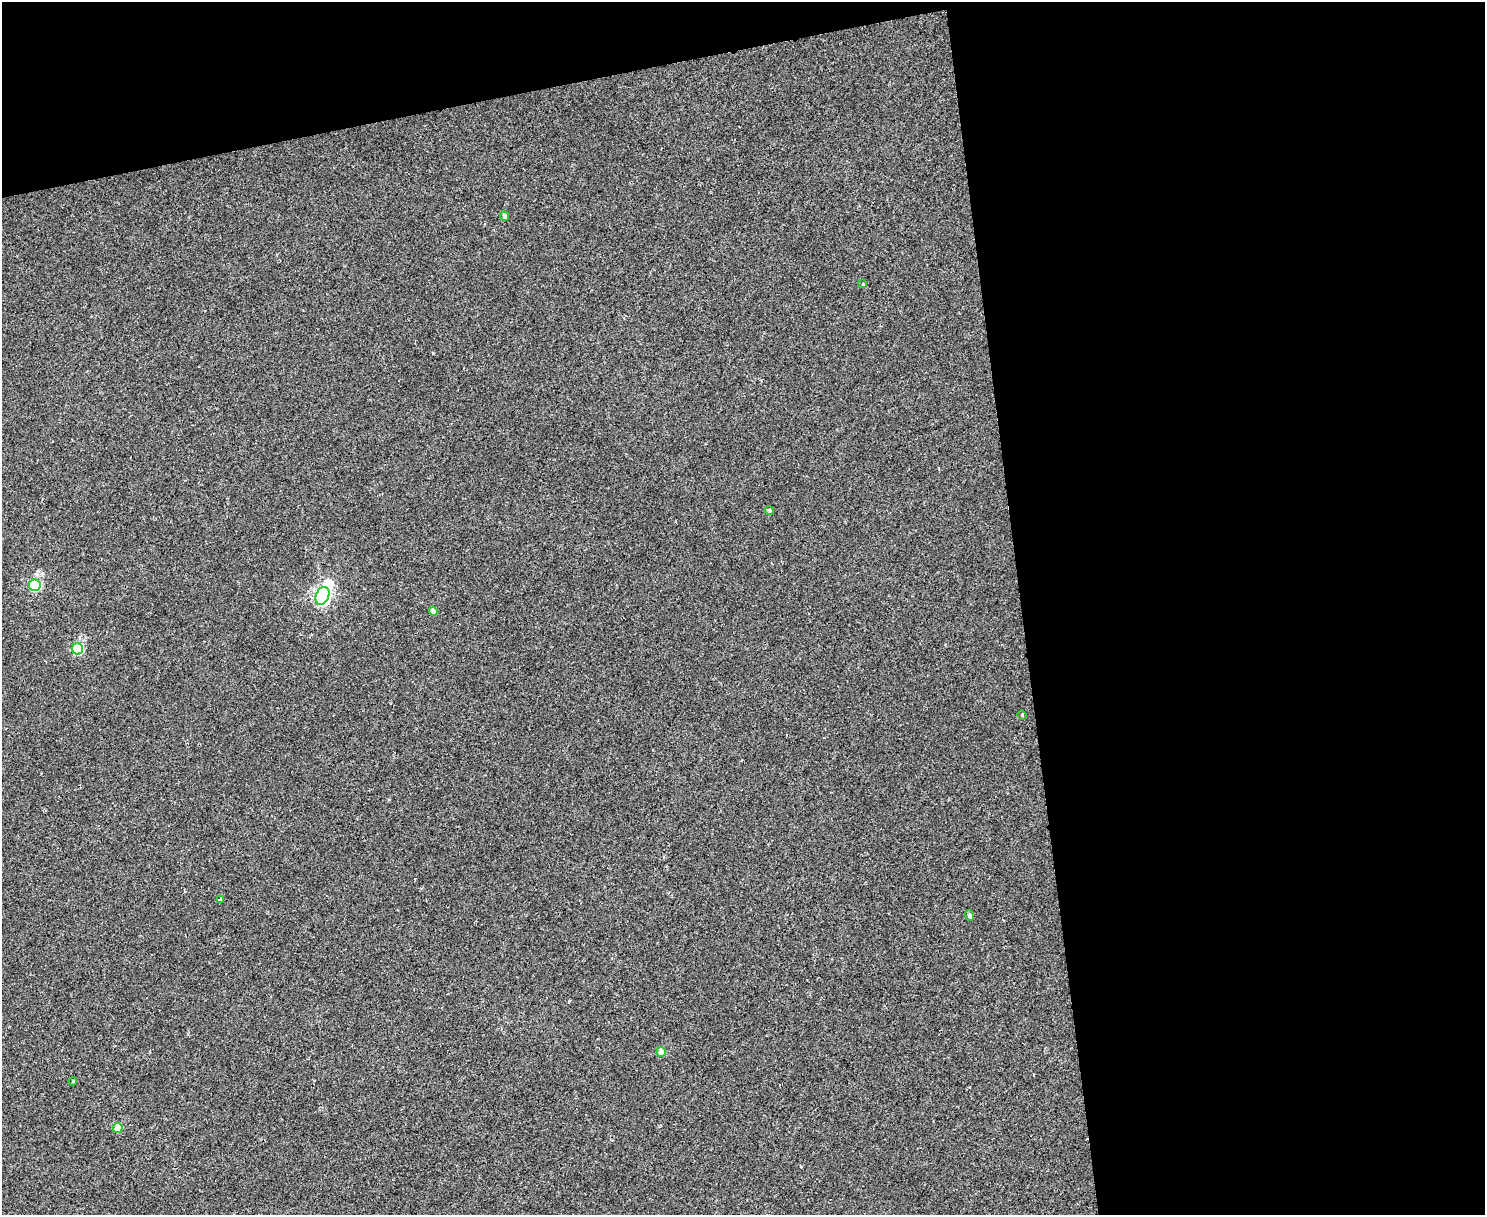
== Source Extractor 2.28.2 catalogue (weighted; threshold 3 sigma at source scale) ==
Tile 3 of 3 x 4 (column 3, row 1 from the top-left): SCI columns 3214-4696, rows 3640-4852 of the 4834 x 4854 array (HDU 1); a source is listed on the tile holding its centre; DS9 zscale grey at full resolution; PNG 1487 x 1217 px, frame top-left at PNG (2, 2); each listed source drawn as its Kron ellipse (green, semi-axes under 4 px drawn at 4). Shown black and unused: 37% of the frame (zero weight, under 2 of 3 exposures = <1% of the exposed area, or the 3 px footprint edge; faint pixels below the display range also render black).
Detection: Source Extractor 2.28.2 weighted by HDU 2 'WHT'; one run over the whole footprint, this tile lists its part. Background 0.0018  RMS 0.005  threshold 0.0225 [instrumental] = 3 sigma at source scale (4.5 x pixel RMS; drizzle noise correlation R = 1.50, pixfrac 1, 0.05/0.05 arcsec/px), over >= 5 px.
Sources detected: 13; all 13 listed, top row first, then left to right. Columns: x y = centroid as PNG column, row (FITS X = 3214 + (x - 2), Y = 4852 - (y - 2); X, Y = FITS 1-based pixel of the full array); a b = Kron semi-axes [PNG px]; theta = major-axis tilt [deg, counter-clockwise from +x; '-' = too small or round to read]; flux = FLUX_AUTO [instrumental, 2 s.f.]
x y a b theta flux
505 216 5 4 - 1.2
863 284 3 3 - 0.33
769 510 5 4 - 0.77
35 585 6 5 - 49
322 596 9 6 66 170
433 611 4 4 - 3.2
78 649 5 5 - 35
1022 715 4 4 - 0.49
220 899 3 3 - 0.65
970 916 5 4 - 1.4
661 1052 5 4 - 6.2
73 1081 4 3 - 0.46
118 1128 5 5 - 10
Unlisted compact peaks at least as high as the median listed source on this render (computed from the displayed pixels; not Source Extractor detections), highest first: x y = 433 353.